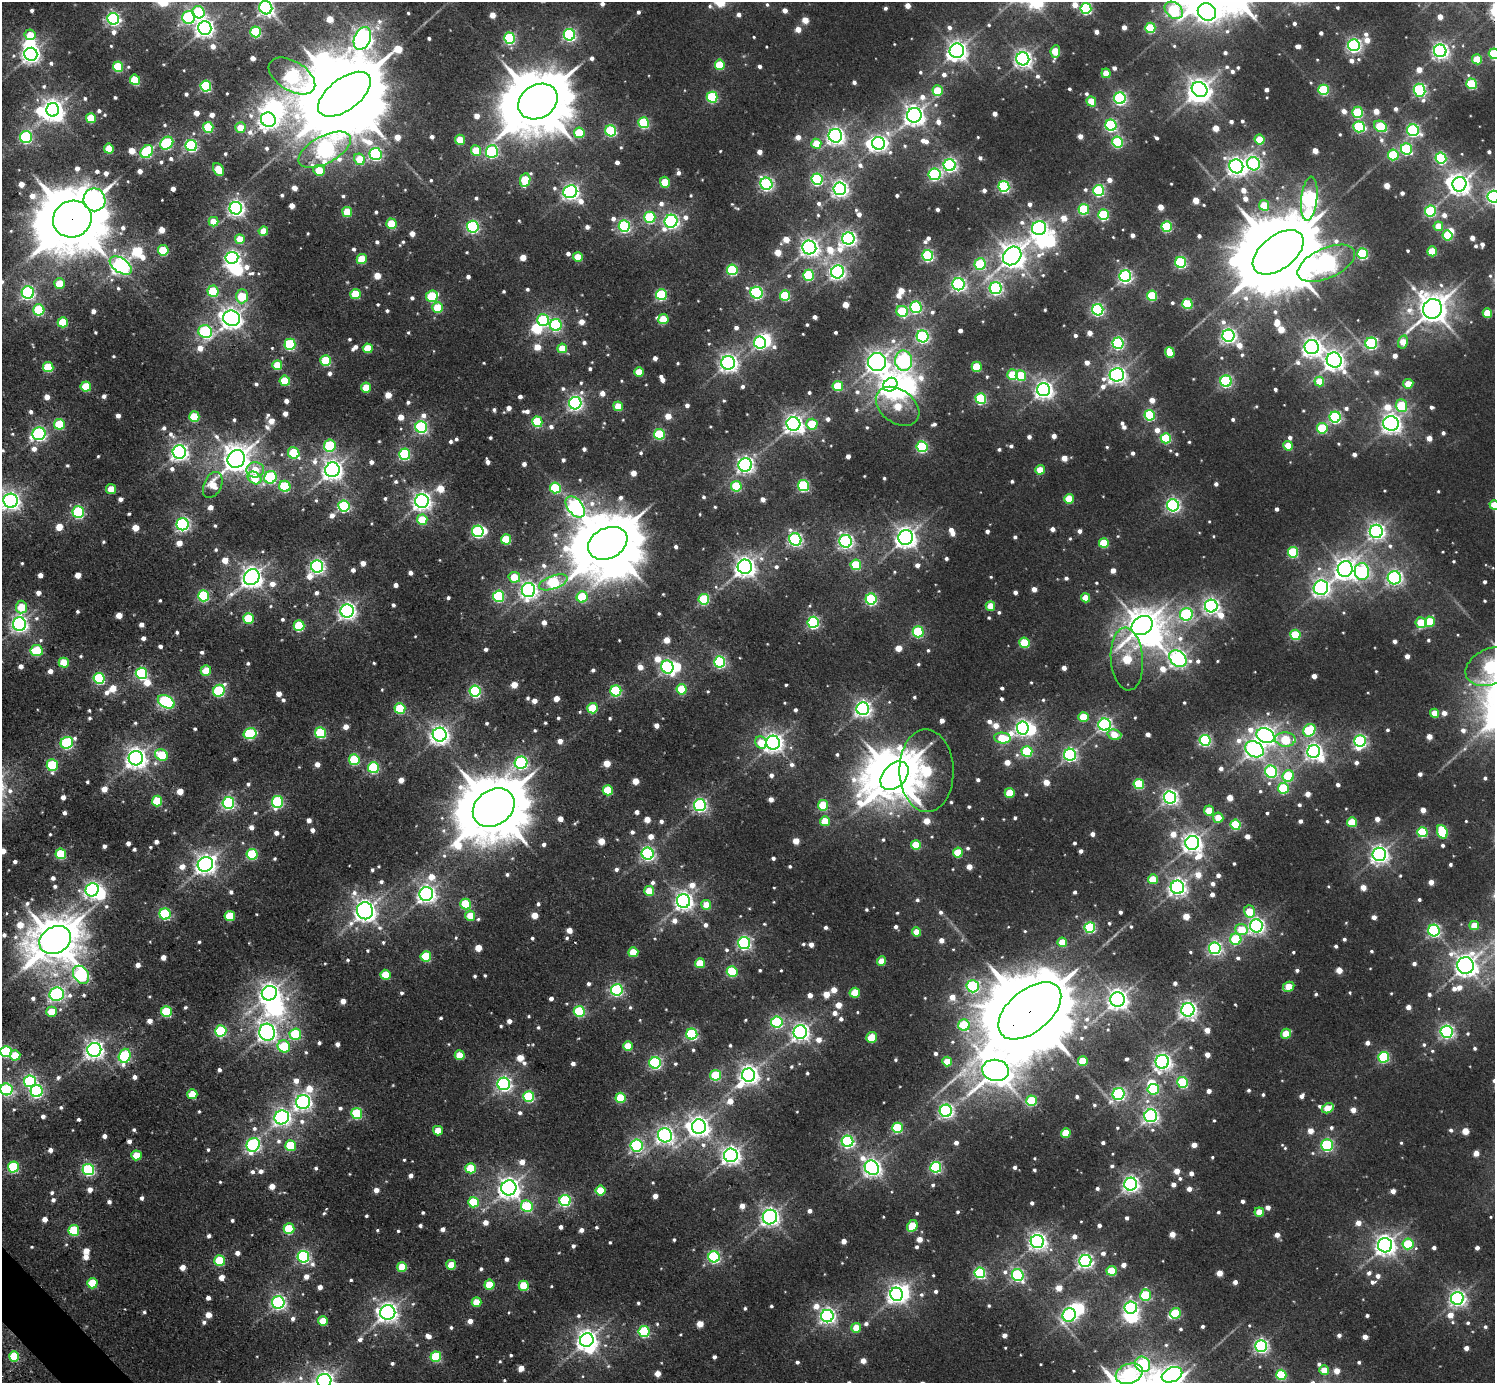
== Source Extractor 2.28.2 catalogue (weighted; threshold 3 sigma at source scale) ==
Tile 7 of 4 x 4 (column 3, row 2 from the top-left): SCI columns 3081-4573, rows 3027-4407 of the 6093 x 6084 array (HDU 1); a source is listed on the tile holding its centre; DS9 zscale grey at full resolution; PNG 1497 x 1385 px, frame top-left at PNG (2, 2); each listed source drawn as its Kron ellipse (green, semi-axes under 4 px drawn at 4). Shown black and unused: <1% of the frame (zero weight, under 2 of 3 exposures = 3% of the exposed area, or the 3 px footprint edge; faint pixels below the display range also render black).
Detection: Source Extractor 2.28.2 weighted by HDU 2 'WHT'; one run over the whole footprint, this tile lists its part. Background 0.023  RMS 0.017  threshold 0.0763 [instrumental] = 3 sigma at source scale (4.5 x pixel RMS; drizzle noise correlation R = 1.50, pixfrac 1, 0.05/0.05 arcsec/px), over >= 5 px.
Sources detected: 1508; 7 too faint to see at this stretch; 32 inside a brighter object's white glare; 1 cosmic-ray / hot-pixel residue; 1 long thin detection or spike segment (spike, bleed or trail) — neither listed nor drawn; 8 inside a brighter listed object's ellipse — not listed separately; of the other 1459, all 500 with FLUX_AUTO >= 38.2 (the completeness limit of this list) listed and drawn (959 fainter detections not listed), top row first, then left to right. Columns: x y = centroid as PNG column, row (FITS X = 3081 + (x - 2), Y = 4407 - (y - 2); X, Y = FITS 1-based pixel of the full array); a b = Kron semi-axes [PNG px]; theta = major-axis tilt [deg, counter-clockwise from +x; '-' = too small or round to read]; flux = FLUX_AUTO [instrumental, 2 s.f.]
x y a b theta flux
266 8 7 6 - 650
1086 8 5 5 - 250
1174 10 10 7 -38 210
199 12 6 6 - 180
1207 12 9 8 - 630
189 17 6 6 - 300
113 19 6 5 - 410
205 28 7 7 - 950
1150 28 5 5 - 130
256 32 5 5 - 170
30 35 5 5 - 43
569 35 6 5 - 340
362 38 12 8 66 1300
509 38 5 5 - 230
1354 45 6 6 - 540
957 51 7 7 - 1200
1055 51 6 5 - 64
1440 51 6 6 - 770
31 54 6 6 - 890
1494 54 5 5 - 170
1023 59 6 6 - 840
1477 59 5 5 - 75
720 65 5 5 - 96
118 67 5 5 - 120
1106 73 5 4 - 42
292 76 26 14 -32 560
135 80 5 5 - 100
1472 84 5 5 - 140
206 86 5 5 - 220
1199 89 8 7 - 1200
1323 90 5 5 - 170
1420 90 6 5 - 390
938 91 5 5 - 82
344 94 31 16 37 40000
712 97 5 5 - 190
1120 98 6 6 - 400
538 101 21 16 32 17000
1091 101 5 4 - 50
53 110 7 6 - 1300
1358 112 5 5 - 150
914 115 7 7 - 1300
91 118 5 5 - 75
268 120 7 7 - 920
644 123 5 5 - 180
1111 125 6 5 - 310
1381 126 7 5 -31 130
208 127 5 5 - 130
1359 127 6 5 - 210
240 128 5 5 - 39
1413 130 6 5 - 340
611 131 6 5 - 180
579 133 5 5 - 110
835 136 7 6 - 890
26 137 6 6 - 290
1259 139 5 5 - 65
460 140 5 5 - 62
1117 142 5 5 - 200
167 143 7 5 41 200
878 143 6 6 - 670
816 144 5 5 - 56
191 146 6 5 - 320
109 149 5 5 - 68
1406 149 6 5 - 220
325 150 29 13 28 850
476 150 5 5 - 52
147 152 7 5 50 200
492 152 6 6 - 300
375 154 6 6 - 340
1393 155 5 5 - 150
1441 158 5 5 - 250
360 159 6 5 - 50
1254 164 7 6 - 460
950 165 6 6 - 490
1236 166 7 6 - 1000
219 169 7 5 -64 65
319 170 6 5 - 48
935 174 6 5 - 310
817 179 6 5 - 270
525 180 7 5 80 110
665 182 6 5 - 67
766 184 6 6 - 440
1459 184 7 7 - 1300
1004 186 5 5 - 310
840 189 6 6 - 740
1099 190 5 5 - 260
570 192 7 6 - 710
1494 197 6 6 - 520
1309 199 22 8 84 800
94 200 11 11 - 480
1264 205 5 5 - 68
236 208 6 6 - 790
1084 209 5 5 - 180
1430 211 5 5 - 220
347 212 5 5 - 71
1104 215 5 5 - 200
650 217 5 5 - 160
72 219 20 18 25 18000
671 221 7 6 - 570
213 222 5 4 - 38
391 224 5 5 - 98
624 226 6 5 - 330
1167 226 5 5 - 170
1438 226 5 4 - 41
473 227 6 5 - 320
1039 228 7 6 - 690
263 231 5 4 - 42
1448 235 5 5 - 92
240 239 5 5 - 44
848 239 6 6 - 660
809 247 7 7 - 940
163 250 5 5 - 110
1432 251 5 5 - 84
1278 252 29 17 37 34000
1362 254 5 5 - 200
928 255 5 5 - 290
1012 256 10 8 47 2100
578 257 5 5 - 56
232 258 6 6 - 540
362 259 5 5 - 71
1181 262 5 5 - 240
1326 263 31 15 24 1200
980 264 6 5 - 130
121 265 12 7 -34 860
732 270 5 5 - 180
838 272 7 6 - 640
809 275 5 5 - 150
1125 276 6 6 - 470
59 284 5 5 - 53
958 284 6 6 - 500
996 288 6 6 - 420
213 291 5 5 - 110
28 293 6 6 - 440
757 293 6 5 - 350
355 294 5 5 - 88
661 295 5 5 - 200
785 295 5 5 - 140
242 296 7 6 - 90
432 296 6 5 - 150
1152 296 5 5 - 130
1187 304 5 5 - 140
916 307 5 5 - 300
438 308 5 5 - 96
1432 309 10 9 - 3200
39 310 5 5 - 150
1098 310 5 5 - 340
902 311 6 5 - 150
1487 313 5 4 - 65
232 318 8 7 - 1400
663 319 5 5 - 83
543 320 6 6 - 200
63 322 5 5 - 90
556 325 6 6 - 270
205 332 7 6 - 310
923 336 6 6 - 370
1228 336 6 6 - 620
1403 342 7 5 75 42
760 343 6 6 - 310
1118 343 5 5 - 330
1371 343 6 5 - 320
290 344 5 5 - 210
1312 347 7 7 - 1100
368 348 5 5 - 57
562 348 5 5 - 54
1170 352 5 4 - 66
1334 360 8 7 - 1100
326 361 5 5 - 140
904 361 10 8 -87 440
877 362 9 9 - 1400
728 363 7 7 - 950
277 365 5 5 - 57
48 367 5 5 - 100
977 367 5 5 - 97
639 372 5 5 - 52
1012 375 5 5 - 92
1117 375 7 6 - 900
1021 376 5 5 - 110
285 381 5 5 - 92
1226 381 5 5 - 300
1319 381 5 4 - 58
1408 384 5 4 - 41
890 385 7 6 - 1200
838 386 5 5 - 99
86 387 5 5 - 76
366 388 5 5 - 60
1044 390 6 6 - 980
981 398 5 5 - 190
575 403 6 6 - 570
618 406 5 5 - 58
898 406 24 16 -36 76
1401 406 6 6 - 130
1150 415 5 5 - 200
194 417 5 5 - 100
1335 417 5 5 - 320
537 422 5 5 - 150
1391 423 8 7 - 1200
59 424 5 5 - 110
793 424 7 7 - 1000
812 424 5 5 - 97
421 427 6 6 - 350
1322 428 5 5 - 140
39 434 7 6 - 460
659 434 5 5 - 150
1166 438 5 5 - 160
330 446 6 6 - 170
1288 446 5 4 - 58
922 447 5 5 - 220
179 452 7 6 - 790
294 453 6 5 - 130
405 454 5 5 - 230
236 459 9 8 - 2600
745 465 7 6 - 750
255 470 9 7 5 41
332 470 7 7 - 1300
1040 470 4 4 - 44
270 477 6 6 - 250
254 478 7 5 -36 56
213 485 14 8 65 42
803 485 5 5 - 230
285 486 5 5 - 170
736 486 5 5 - 120
555 488 5 5 - 160
111 489 5 5 - 40
1069 499 5 5 - 68
11 501 7 7 - 830
422 501 7 7 - 980
1173 505 6 6 - 500
1494 505 5 4 - 58
344 506 6 5 - 260
575 507 12 7 -50 670
78 512 6 6 - 270
422 520 5 5 - 77
183 524 6 6 - 450
478 531 6 5 - 330
1376 531 6 6 - 750
906 537 7 7 - 1300
506 539 5 5 - 96
795 539 6 6 - 460
846 541 6 6 - 600
608 543 21 15 27 14000
1104 543 5 5 - 84
1293 552 5 5 - 170
856 565 5 5 - 120
317 566 6 6 - 580
745 567 7 7 - 1300
1345 569 8 7 - 1300
1362 572 8 7 - 350
252 577 8 7 - 1400
514 577 6 5 - 53
1394 578 6 6 - 490
553 582 15 6 20 240
1321 588 7 7 - 820
528 590 7 6 - 860
203 596 5 5 - 230
499 596 5 5 - 200
582 597 5 5 - 110
1085 598 5 4 - 44
704 599 5 5 - 160
871 599 5 5 - 270
990 606 5 4 - 42
1211 606 6 6 - 690
21 607 6 5 - 68
347 611 6 6 - 850
1186 614 6 6 - 330
248 618 5 5 - 97
813 622 5 5 - 320
1430 622 5 5 - 86
1421 623 5 5 - 85
19 624 6 6 - 780
299 626 5 5 - 150
1142 626 11 9 34 3100
918 632 5 5 - 210
1295 635 5 5 - 120
1025 643 5 5 - 100
37 651 6 5 - 130
1127 659 31 16 -86 110
1178 659 10 7 -45 810
720 662 5 5 - 290
64 663 5 5 - 61
667 667 6 6 - 480
1490 667 25 17 25 410
206 671 5 5 - 54
141 673 6 5 - 270
99 678 5 5 - 230
682 689 5 5 - 99
219 691 6 5 - 230
475 691 5 5 - 290
616 691 5 5 - 210
166 702 9 6 -28 350
592 708 5 5 - 92
400 709 5 5 - 150
863 709 6 6 - 770
1435 713 5 4 - 41
1083 717 5 5 - 67
1104 725 6 6 - 500
1023 728 6 6 - 640
1309 730 7 5 50 180
320 733 5 5 - 160
250 734 6 5 - 200
440 735 7 7 - 1000
1114 735 7 5 -16 43
1266 736 9 7 -25 1100
1002 738 8 5 -6 77
1285 739 10 7 -3 94
1205 740 5 5 - 310
1360 741 6 5 - 400
67 743 6 5 - 270
761 743 6 5 - 50
773 743 7 7 - 1000
1254 749 9 7 -30 850
1027 751 5 5 - 160
1314 752 6 6 - 760
161 755 7 5 -28 95
1070 755 6 6 - 450
136 758 7 7 - 1300
354 760 5 5 - 150
521 763 6 6 - 390
52 765 6 5 - 180
373 768 5 5 - 200
927 771 41 27 -88 210
1271 772 6 6 - 270
894 776 17 11 46 8500
1288 776 6 5 - 120
1139 784 5 5 - 140
1283 788 5 5 - 150
608 790 5 5 - 91
1010 793 5 5 - 56
1170 797 6 6 - 660
157 801 5 5 - 110
277 802 6 5 - 270
228 803 6 6 - 390
700 805 6 6 - 450
823 805 5 5 - 91
494 808 22 17 35 17000
1209 811 5 5 - 58
1218 818 5 5 - 43
825 821 5 5 - 60
1352 822 5 5 - 69
1236 825 5 5 - 140
1422 832 5 5 - 150
1442 832 7 5 -68 130
1192 843 7 7 - 1100
916 845 5 5 - 75
958 853 5 5 - 75
61 854 5 5 - 120
252 854 5 5 - 170
648 854 6 6 - 440
1379 854 7 6 - 900
205 864 8 7 - 1200
1153 879 5 5 - 49
1177 887 6 6 - 860
92 890 7 6 - 640
649 891 5 5 - 59
426 894 7 7 - 920
684 901 7 6 - 980
466 904 5 5 - 120
706 905 5 5 - 41
365 911 8 8 - 1500
1249 911 6 5 - 57
165 914 5 5 - 250
230 916 5 5 - 77
470 916 5 5 - 43
1256 926 6 6 - 680
1474 926 4 4 - 47
1090 927 5 5 - 210
1241 930 6 5 - 60
1434 930 6 5 - 360
916 932 4 4 - 38
1236 939 5 5 - 130
55 940 16 13 29 7900
1062 942 5 5 - 59
744 943 6 6 - 440
1215 948 6 6 - 410
633 952 5 5 - 68
426 956 5 5 - 110
882 961 4 4 - 41
700 963 5 5 - 67
1465 965 8 8 - 1500
732 972 5 5 - 120
81 975 10 7 -54 340
385 975 5 5 - 66
973 986 6 6 - 350
1289 987 6 4 26 50
617 990 6 5 - 340
269 993 8 7 - 1200
855 993 5 5 - 57
57 994 7 6 - 530
1118 999 7 7 - 1300
1188 1010 6 6 - 830
579 1011 5 5 - 180
1030 1011 37 21 39 44000
51 1012 5 5 - 59
166 1012 5 5 - 120
777 1022 5 5 - 260
964 1025 6 5 - 130
221 1031 5 5 - 210
267 1032 8 8 - 970
800 1032 7 6 - 880
1447 1032 6 6 - 510
295 1034 6 5 - 150
692 1034 5 5 - 270
1286 1034 5 5 - 54
872 1037 5 5 - 57
284 1046 6 6 - 120
628 1046 5 5 - 61
94 1050 7 7 - 960
6 1051 5 5 - 200
15 1055 5 5 - 55
460 1055 5 5 - 61
125 1056 7 6 - 250
1384 1057 5 5 - 190
1083 1061 5 5 - 72
947 1062 5 5 - 55
1162 1062 7 6 - 850
655 1063 6 5 - 330
996 1070 13 10 -7 3400
716 1075 5 5 - 130
749 1075 7 6 - 1100
30 1081 6 6 - 310
1182 1082 5 5 - 180
504 1084 6 6 - 580
6 1089 6 6 - 290
1153 1089 6 5 - 150
37 1091 6 6 - 320
192 1094 5 5 - 62
1118 1094 6 6 - 420
529 1097 5 5 - 180
621 1098 5 5 - 99
1032 1101 5 5 - 130
303 1102 7 7 - 720
1328 1108 6 4 28 50
946 1111 6 6 - 540
357 1113 5 5 - 170
1151 1116 6 6 - 620
282 1117 7 7 - 730
699 1127 7 7 - 1200
897 1128 5 5 - 160
438 1131 5 5 - 40
1066 1133 5 4 - 61
665 1135 7 7 - 750
847 1141 6 5 - 410
253 1145 7 6 - 420
291 1145 5 5 - 110
637 1145 6 6 - 350
1327 1145 5 5 - 310
136 1155 5 5 - 57
731 1155 7 6 - 970
13 1167 5 5 - 200
936 1167 5 5 - 280
471 1168 5 5 - 100
872 1168 8 6 -45 920
88 1170 6 5 - 300
1131 1184 6 6 - 750
509 1188 7 7 - 1300
601 1191 5 5 - 65
565 1200 5 5 - 280
473 1202 5 5 - 110
527 1206 6 5 - 150
1259 1212 4 4 - 40
770 1217 7 7 - 780
912 1226 6 5 - 86
289 1229 5 5 - 120
74 1230 5 5 - 140
1037 1241 6 6 - 880
1408 1244 5 5 - 110
1385 1245 7 7 - 1200
303 1257 6 5 - 380
714 1257 5 5 - 320
220 1260 5 5 - 120
1085 1261 6 6 - 620
451 1265 5 5 - 46
402 1267 5 5 - 57
1111 1271 5 5 - 84
980 1273 5 5 - 270
1018 1275 6 5 - 330
92 1283 5 5 - 89
490 1285 5 5 - 71
524 1286 5 5 - 83
897 1294 7 6 - 930
1146 1295 6 5 - 130
1457 1298 6 6 - 730
278 1302 6 6 - 550
477 1302 5 5 - 51
1131 1308 6 6 - 420
388 1312 7 7 - 1100
1175 1313 5 5 - 130
1069 1315 7 6 - 490
827 1316 6 6 - 680
323 1321 5 5 - 54
856 1328 5 4 - 39
644 1331 5 5 - 230
587 1340 7 6 - 1300
1261 1346 6 6 - 500
14 1356 5 5 - 120
436 1357 5 5 - 140
1142 1364 8 7 - 330
1324 1370 5 4 - 41
1129 1374 14 9 21 330
1172 1375 11 7 23 870
1281 1375 5 5 - 150
324 1381 7 7 - 920
Overlapping masked pixels (flux is a lower limit): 2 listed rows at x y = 72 219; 1030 1011
Isophote crosses this tile's border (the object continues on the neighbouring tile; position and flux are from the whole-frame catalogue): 13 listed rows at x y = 266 8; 1174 10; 1494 54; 1494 197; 11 501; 1494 505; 1490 667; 1465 965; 6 1051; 6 1089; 1129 1374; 1172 1375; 324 1381